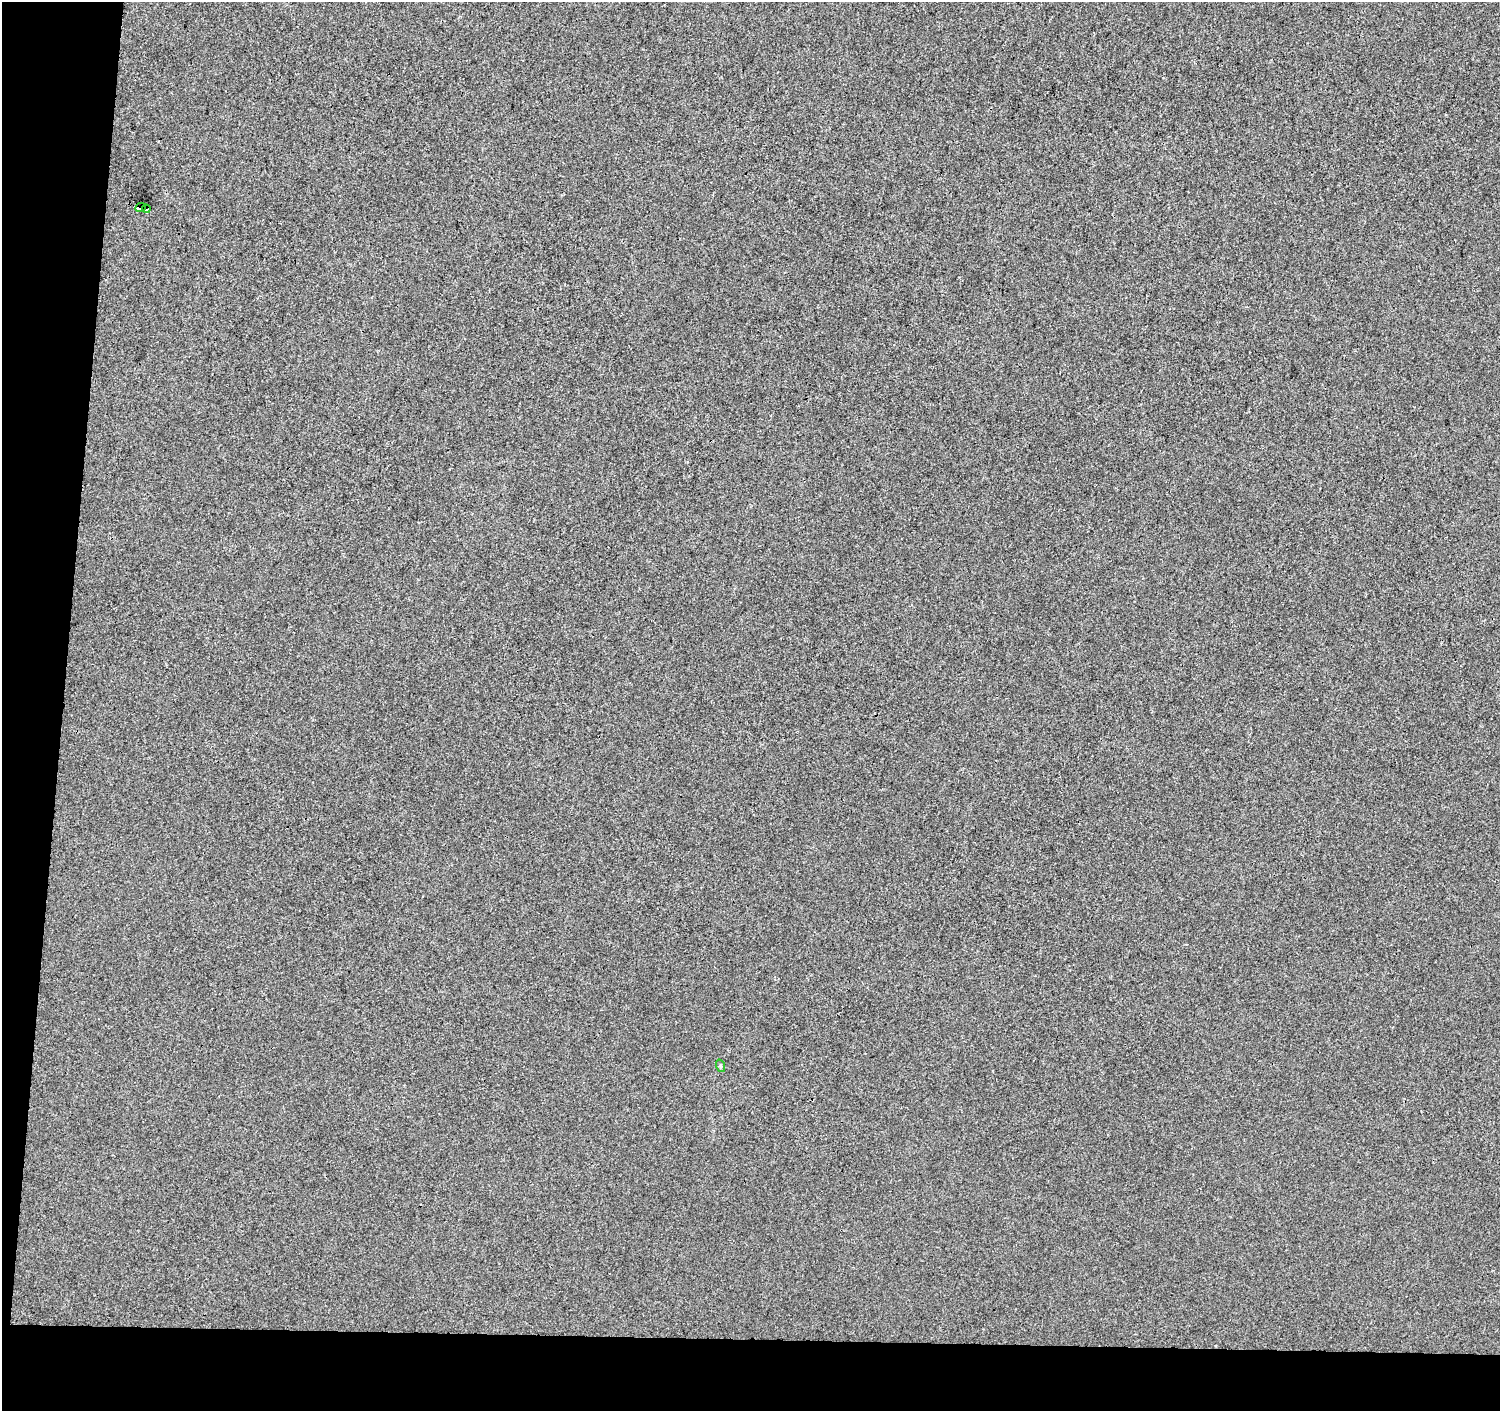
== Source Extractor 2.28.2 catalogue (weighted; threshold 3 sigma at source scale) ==
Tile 7 of 3 x 3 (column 1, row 3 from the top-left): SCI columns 12-1509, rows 286-1694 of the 4505 x 4741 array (HDU 1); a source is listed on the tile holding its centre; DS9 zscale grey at full resolution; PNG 1502 x 1413 px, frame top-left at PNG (2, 2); each listed source drawn as its Kron ellipse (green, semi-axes under 4 px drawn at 4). Shown black and unused: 9% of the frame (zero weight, under 3 of 4 exposures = <1% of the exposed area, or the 3 px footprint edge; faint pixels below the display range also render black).
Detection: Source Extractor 2.28.2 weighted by HDU 2 'WHT'; one run over the whole footprint, this tile lists its part. Background -0.00111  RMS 0.0033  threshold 0.0148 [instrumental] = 3 sigma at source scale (4.5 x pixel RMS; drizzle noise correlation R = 1.50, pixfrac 1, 0.0396/0.0396 arcsec/px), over >= 5 px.
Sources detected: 3; all 3 listed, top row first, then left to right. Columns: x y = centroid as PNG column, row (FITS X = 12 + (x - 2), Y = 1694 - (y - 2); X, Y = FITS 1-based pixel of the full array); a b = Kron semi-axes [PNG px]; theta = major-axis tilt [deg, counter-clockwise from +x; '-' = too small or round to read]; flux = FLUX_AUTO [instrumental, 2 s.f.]
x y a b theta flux
140 207 5 3 - 70
146 209 4 4 - 15
721 1066 6 4 -71 0.42
Overlapping masked pixels (flux is a lower limit): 2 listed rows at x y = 140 207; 146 209